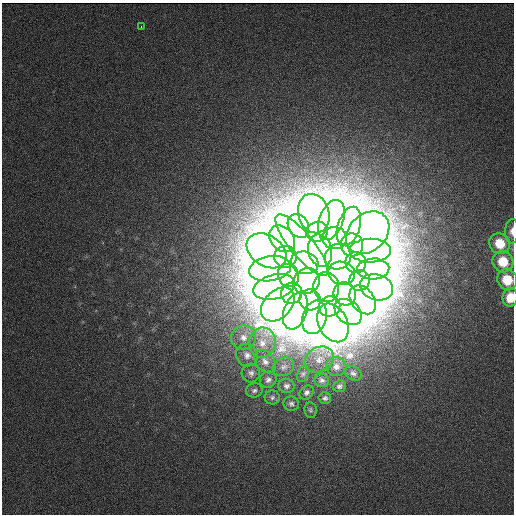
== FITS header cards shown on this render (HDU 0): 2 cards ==
NAXIS1  = 512
NAXIS2  = 512

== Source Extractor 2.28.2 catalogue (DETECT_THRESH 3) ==
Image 512 x 512 px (HDU 0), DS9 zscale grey, 1 PNG px = 1 image px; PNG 516 x 516 px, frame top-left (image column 1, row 512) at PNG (2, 3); each listed source drawn as its Kron ellipse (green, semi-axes under 4 px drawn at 4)
Background 34100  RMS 5.1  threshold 15.3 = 3 sigma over >= 5 px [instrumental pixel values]
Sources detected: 62; all 62 listed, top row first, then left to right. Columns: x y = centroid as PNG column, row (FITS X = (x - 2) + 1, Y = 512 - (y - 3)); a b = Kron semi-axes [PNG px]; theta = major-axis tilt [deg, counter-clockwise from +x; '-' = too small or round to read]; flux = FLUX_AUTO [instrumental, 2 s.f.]
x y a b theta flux
141 26 3 2 - 470
314 214 20 15 -73 660000
331 220 21 12 69 610000
298 226 12 10 -58 610000
349 226 20 11 72 640000
512 231 12 7 88 3200
317 232 11 10 - 620000
368 233 24 18 42 670000
335 238 12 11 - 580000
282 239 15 11 -47 630000
500 244 11 10 - 12000
302 245 38 11 -50 650000
352 245 11 11 - 620000
267 251 21 15 -34 630000
320 251 17 11 -76 500000
370 251 21 12 0 640000
285 257 11 11 - 620000
338 257 14 12 37 480000
503 262 11 10 - 13000
305 263 14 11 -17 490000
356 263 10 10 - 580000
270 269 21 12 9 650000
373 269 16 10 4 660000
342 273 13 11 -18 460000
288 276 12 10 -64 590000
359 280 10 10 - 710000
507 280 11 9 -59 13000
307 281 14 12 42 460000
274 287 21 12 15 640000
326 287 15 12 -82 480000
376 287 17 12 -18 670000
292 293 11 10 - 630000
345 294 12 11 - 670000
510 297 9 7 86 10000
310 300 11 10 - 680000
363 300 16 11 -53 690000
278 304 19 13 46 590000
329 306 11 10 - 740000
295 311 19 11 70 500000
348 312 15 11 -42 660000
314 317 17 12 73 690000
333 323 20 14 -63 670000
243 337 12 12 - 4200
262 343 15 13 78 5300
247 355 11 10 - 2600
319 359 15 12 28 3900
265 362 13 9 -52 2500
283 367 11 9 28 1700
336 367 10 9 - 2400
251 373 9 9 - 1600
353 373 9 6 -33 1100
303 374 9 5 69 810
268 380 8 8 - 1400
322 380 7 6 - 1100
287 386 8 7 - 1200
339 386 6 5 - 990
254 390 8 7 - 1100
307 392 8 6 44 1100
272 397 7 7 - 900
325 398 6 5 - 960
291 404 8 7 - 1200
310 410 8 6 -81 830
At the frame edge (FLAGS 8, measured only in part): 3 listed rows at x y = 512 231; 507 280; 510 297